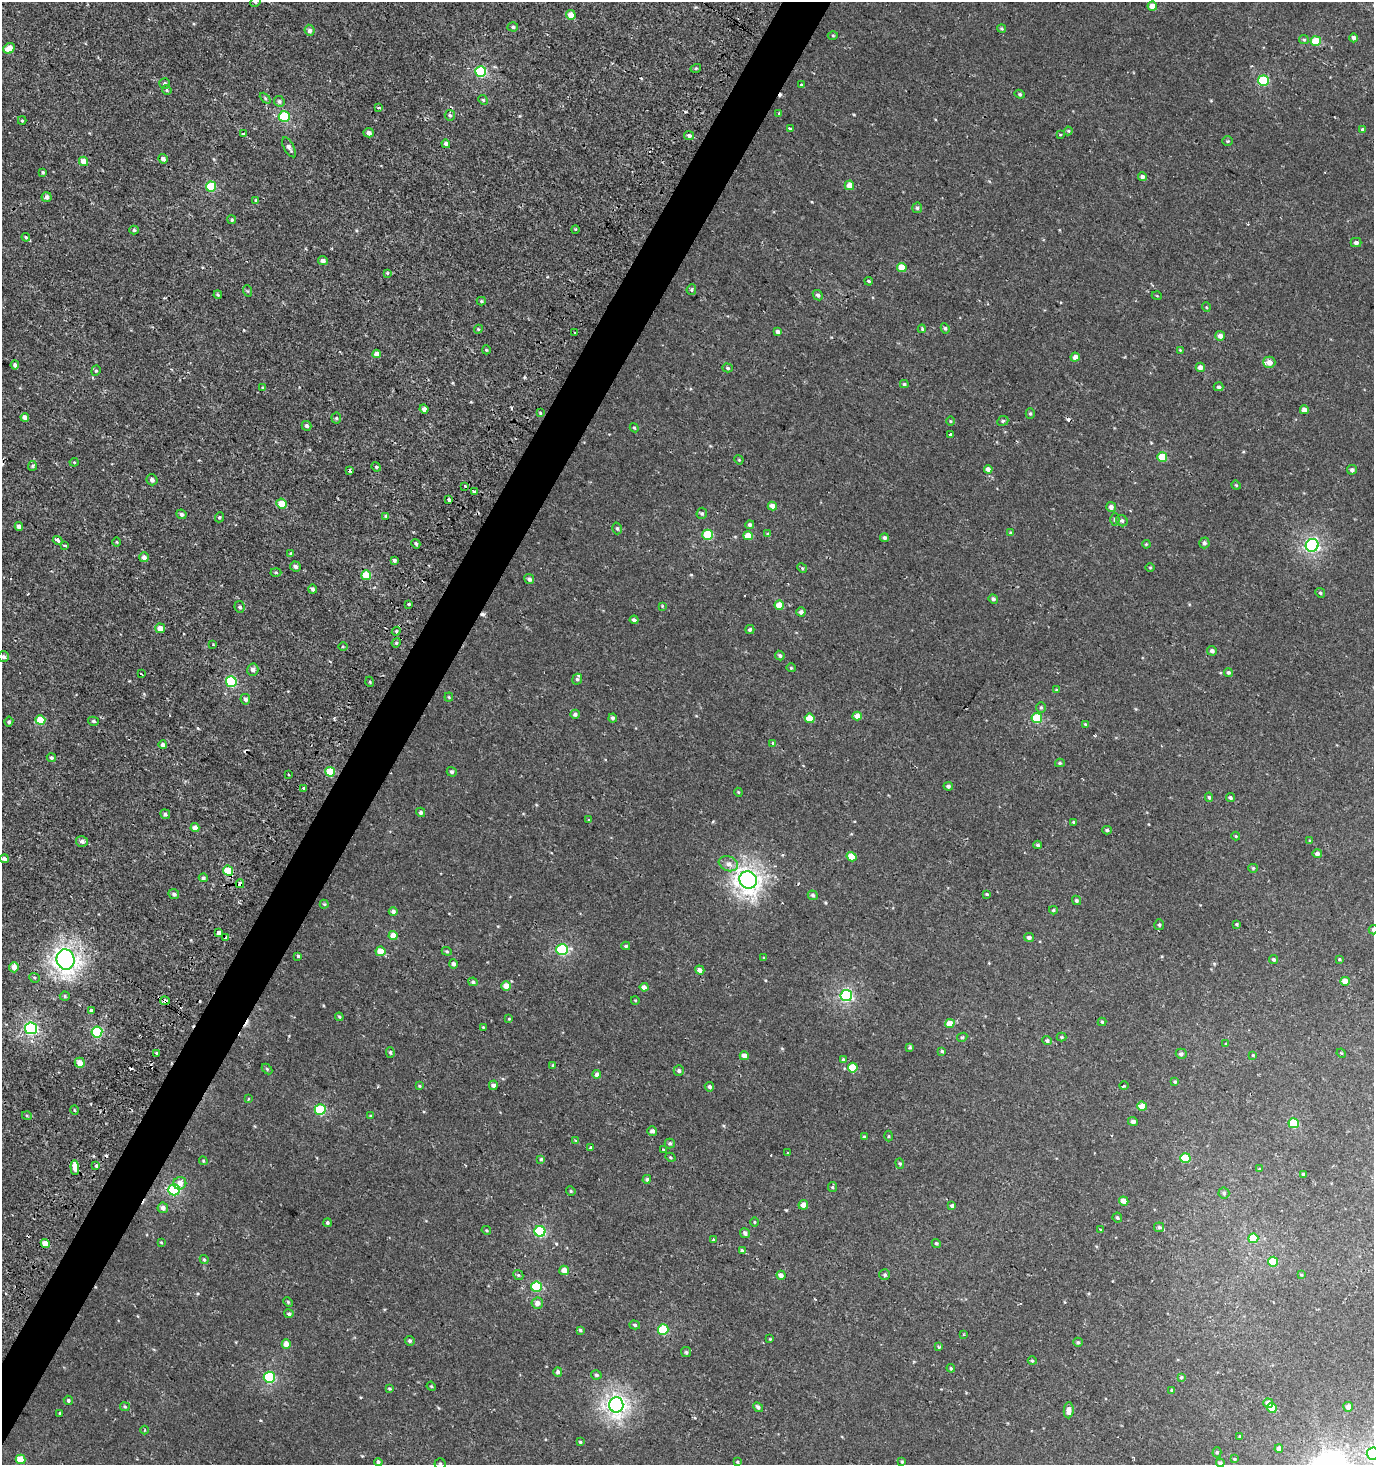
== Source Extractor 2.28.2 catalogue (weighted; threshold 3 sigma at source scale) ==
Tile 7 of 4 x 4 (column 3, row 2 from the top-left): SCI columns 3041-4412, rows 2929-4391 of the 5973 x 5886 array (HDU 1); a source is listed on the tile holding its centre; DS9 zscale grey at full resolution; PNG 1376 x 1467 px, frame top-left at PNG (2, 2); each listed source drawn as its Kron ellipse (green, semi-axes under 4 px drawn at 4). Shown black and unused: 3% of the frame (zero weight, under 2 of 3 exposures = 2% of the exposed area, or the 3 px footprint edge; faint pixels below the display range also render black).
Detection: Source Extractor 2.28.2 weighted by HDU 2 'WHT'; one run over the whole footprint, this tile lists its part. Background 6.87e-04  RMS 0.0025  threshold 0.0115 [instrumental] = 3 sigma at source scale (4.5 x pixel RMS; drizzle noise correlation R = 1.50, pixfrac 1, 0.0396/0.0396 arcsec/px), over >= 5 px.
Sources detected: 392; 17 cosmic-ray / hot-pixel residue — neither listed nor drawn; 2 inside a brighter listed object's ellipse — not listed separately; the other 373 listed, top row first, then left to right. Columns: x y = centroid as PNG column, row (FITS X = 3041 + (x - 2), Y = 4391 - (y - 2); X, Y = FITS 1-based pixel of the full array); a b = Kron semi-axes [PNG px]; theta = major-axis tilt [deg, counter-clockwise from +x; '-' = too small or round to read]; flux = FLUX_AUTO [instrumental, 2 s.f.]
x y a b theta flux
256 2 6 5 - 0.35
1152 6 5 4 - 1.9
571 15 5 5 - 2.9
513 27 5 4 - 0.39
1002 29 4 4 - 0.34
309 30 5 5 - 0.81
833 35 5 3 - 0.25
1353 38 4 4 - 0.73
1304 40 5 4 - 0.33
1316 41 5 5 - 6.9
9 48 6 5 - 3.1
696 68 5 3 - 0.25
481 71 5 5 - 20
1263 81 5 5 - 15
165 83 5 5 - 0.4
801 85 3 2 - 0.2
167 90 5 4 - 0.32
1020 94 5 4 - 0.35
265 98 6 4 -46 0.39
483 100 5 4 - 0.32
279 101 6 5 - 0.58
379 108 4 3 - 0.31
778 113 3 2 - 0.27
450 115 5 5 - 0.49
284 116 5 5 - 15
22 121 4 4 - 0.31
790 129 3 3 - 0.37
1363 130 4 3 - 1.3
1068 131 4 4 - 0.24
369 133 5 4 - 1
244 134 3 3 - 1.2
689 135 5 4 - 0.72
1060 135 4 2 - 0.22
1228 141 5 4 - 0.33
446 144 4 4 - 0.96
289 147 11 5 -61 0.88
163 159 5 4 - 0.8
83 161 5 4 - 2.4
43 172 4 3 - 0.33
1142 177 4 4 - 0.74
849 185 5 4 - 2.1
211 187 5 5 - 11
46 197 5 4 - 0.79
256 200 4 3 - 0.28
917 208 5 5 - 0.53
232 220 4 4 - 0.42
575 229 4 3 - 0.24
134 230 5 4 - 0.45
26 237 4 3 - 0.25
1356 242 5 4 - 0.72
323 261 5 4 - 0.86
902 268 5 4 - 3.6
387 273 3 3 - 0.4
869 281 4 3 - 0.35
691 290 5 4 - 0.34
248 291 6 3 -70 0.3
218 295 4 3 - 0.31
818 295 6 4 -43 0.55
1157 296 5 3 - 0.2
481 301 4 4 - 0.35
1206 307 5 3 - 0.21
945 328 5 4 - 0.41
478 329 4 4 - 0.3
922 329 4 3 - 0.27
778 332 4 3 - 0.84
575 333 3 3 - 0.62
1220 336 5 5 - 1.1
486 350 4 4 - 0.25
1180 350 4 4 - 0.2
377 354 4 4 - 1.7
1075 357 4 4 - 1.4
1269 362 6 6 - 1.7
15 365 4 4 - 0.71
1200 367 5 4 - 1.4
728 368 5 4 - 0.4
96 371 5 4 - 0.36
904 384 4 3 - 0.36
1219 387 5 4 - 0.5
263 388 4 3 - 0.37
424 409 4 4 - 1.2
1304 410 4 4 - 1.3
540 413 4 3 - 0.26
1030 414 5 4 - 0.4
25 417 4 4 - 1.5
336 418 5 5 - 0.35
950 421 4 3 - 0.22
1003 421 6 4 24 0.42
307 426 5 4 - 0.54
634 428 4 4 - 0.29
950 435 3 3 - 0.35
1162 457 5 4 - 5.7
739 460 4 3 - 0.23
74 462 4 4 - 0.28
32 466 5 4 - 0.3
376 467 5 4 - 0.34
988 469 4 4 - 1.2
350 470 4 3 - 0.61
1352 470 5 4 - 0.7
152 480 6 5 - 0.86
1236 485 5 4 - 0.26
465 486 3 3 - 0.74
474 491 3 3 - 1.4
448 499 4 3 - 0.61
281 504 5 4 - 3.7
772 506 4 4 - 1.7
1111 507 5 5 - 1
702 513 5 5 - 0.49
181 514 5 4 - 0.64
386 516 4 4 - 0.37
219 517 5 4 - 0.32
1115 519 6 4 -89 0.42
1122 521 6 5 - 0.54
750 525 4 4 - 0.55
19 526 4 4 - 0.94
617 528 6 4 -74 0.39
1011 533 4 3 - 0.39
768 534 4 4 - 0.35
708 535 5 5 - 10
748 536 5 4 - 3.2
884 538 4 4 - 0.64
58 541 5 3 - 2.7
117 542 4 3 - 0.23
1204 543 5 5 - 0.59
416 544 5 4 - 0.43
1146 544 4 3 - 0.27
1312 545 6 6 - 42
65 546 4 3 - 0.66
291 554 4 4 - 0.34
144 557 5 4 - 1.2
394 560 4 3 - 0.53
295 566 5 5 - 0.68
1150 567 4 3 - 0.2
802 568 5 4 - 0.3
276 572 5 3 - 0.29
366 575 5 5 - 4.6
529 579 5 4 - 0.76
313 589 4 3 - 0.65
1320 593 5 4 - 0.38
993 599 5 4 - 0.56
409 604 3 3 - 0.44
779 605 4 4 - 3.1
662 606 4 4 - 0.23
240 607 6 5 - 0.65
801 612 4 4 - 0.88
634 620 4 3 - 0.63
160 628 5 5 - 2.3
750 630 4 4 - 0.43
396 631 4 4 - 0.32
396 643 5 3 - 0.28
213 645 4 2 - 0.2
343 646 4 3 - 0.21
1212 651 5 4 - 0.75
780 656 5 4 - 0.43
3 657 5 5 - 0.55
791 668 4 4 - 0.26
253 670 6 5 - 0.89
1228 672 4 4 - 0.51
141 674 3 2 - 0.38
577 679 5 4 - 0.41
231 682 5 5 - 17
370 682 5 3 - 0.25
1057 690 3 3 - 1.1
449 697 4 4 - 0.25
245 699 5 5 - 0.78
1041 707 5 4 - 0.36
575 714 5 4 - 0.71
857 716 4 4 - 1.9
613 718 4 4 - 0.59
810 718 5 4 - 4.4
1037 718 5 5 - 10
40 720 5 5 - 6.9
93 721 5 4 - 0.44
9 722 5 4 - 0.48
1085 724 4 3 - 0.27
773 743 4 4 - 0.23
163 745 4 4 - 0.78
51 757 5 4 - 0.44
1060 763 5 4 - 0.37
330 772 5 5 - 8.3
452 772 5 4 - 0.46
288 774 2 2 - 0.27
948 786 5 4 - 0.53
303 788 3 3 - 1.4
738 792 4 3 - 0.24
1209 797 5 4 - 0.41
1230 798 4 3 - 0.5
421 812 5 4 - 0.54
165 814 5 4 - 0.5
589 820 3 2 - 0.31
1074 822 4 4 - 0.4
195 828 4 4 - 1.3
1107 830 5 4 - 0.4
1236 836 4 4 - 0.25
82 841 6 5 - 0.76
1310 841 4 4 - 0.26
1038 845 4 4 - 0.51
1317 854 4 4 - 1
852 857 5 4 - 3.6
4 859 4 4 - 0.72
728 864 10 7 -20 1.4
1253 868 5 4 - 0.28
228 871 5 5 - 6.8
203 878 4 4 - 0.54
748 880 9 8 - 110
240 884 4 4 - 2
174 894 5 5 - 0.59
987 894 4 3 - 0.29
813 895 5 4 - 0.5
1076 900 5 4 - 0.45
324 904 4 4 - 0.32
1053 910 4 4 - 0.36
393 911 4 4 - 0.82
1237 924 3 3 - 0.34
1159 925 5 5 - 0.44
1373 930 5 4 - 0.41
219 933 4 3 - 12
393 936 4 4 - 2.7
1029 937 5 4 - 0.72
225 938 4 3 - 8.4
626 946 4 4 - 0.34
562 949 6 5 - 21
380 951 5 5 - 2.7
447 951 5 4 - 0.29
298 956 3 3 - 1.7
764 958 4 3 - 0.26
66 959 10 9 - 120
1274 959 4 3 - 0.45
1339 959 4 3 - 0.28
453 964 5 4 - 0.74
14 967 5 4 - 1.9
700 970 5 4 - 1
34 978 5 5 - 0.37
1345 981 4 4 - 2.2
473 982 5 3 - 0.54
506 986 4 4 - 2.4
644 987 4 4 - 1.1
846 995 6 5 - 30
65 996 5 4 - 0.37
635 1000 4 3 - 0.19
165 1001 5 4 - 0.82
91 1010 4 3 - 0.93
339 1017 4 3 - 0.27
509 1019 4 2 - 0.18
1102 1022 4 4 - 0.34
950 1023 5 4 - 3.3
483 1027 3 3 - 0.2
31 1028 6 6 - 37
97 1032 5 5 - 19
962 1037 5 4 - 0.33
1062 1037 5 4 - 0.3
1047 1040 5 4 - 0.56
1226 1044 3 3 - 0.24
910 1047 4 3 - 0.35
942 1051 4 4 - 0.38
390 1052 5 4 - 0.36
156 1053 3 3 - 0.96
1341 1053 5 4 - 0.27
1181 1054 5 5 - 0.7
1253 1055 4 3 - 0.21
744 1056 4 4 - 1.4
843 1060 4 4 - 0.42
80 1063 5 5 - 2
553 1065 4 3 - 0.27
853 1068 5 5 - 6.1
267 1069 6 4 -46 0.32
679 1071 5 5 - 0.53
597 1074 4 4 - 1.3
1175 1082 4 3 - 0.35
493 1085 5 4 - 0.73
419 1086 4 3 - 0.25
1124 1086 4 3 - 0.31
709 1087 5 4 - 0.56
249 1099 3 2 - 0.36
1142 1106 5 4 - 2.9
74 1110 5 3 - 0.22
320 1110 5 5 - 13
27 1116 5 3 - 0.24
371 1116 3 3 - 0.38
1133 1121 5 4 - 0.74
1294 1123 5 5 - 9.2
652 1131 5 4 - 0.8
888 1136 5 3 - 0.24
864 1137 4 4 - 0.34
575 1140 4 2 - 0.22
670 1143 5 5 - 0.46
591 1147 3 3 - 0.27
664 1149 3 2 - 0.45
788 1153 3 3 - 1.4
670 1157 5 3 - 0.27
1185 1158 5 5 - 8.2
541 1159 4 4 - 0.3
203 1161 4 4 - 0.31
900 1163 5 4 - 0.34
96 1166 3 3 - 1.1
75 1168 7 4 -86 6.1
1259 1169 4 4 - 0.2
1304 1175 4 4 - 0.97
647 1179 4 4 - 0.42
180 1183 6 6 - 1.9
832 1187 5 4 - 0.34
174 1190 6 5 - 21
571 1191 5 4 - 0.3
1224 1193 5 5 - 0.47
1124 1201 5 4 - 2
803 1205 5 4 - 1.4
952 1206 4 4 - 0.49
163 1208 5 5 - 1.1
1117 1218 5 4 - 0.4
754 1222 4 3 - 0.22
327 1223 4 4 - 0.41
1159 1227 5 4 - 0.34
1100 1229 4 2 - 0.21
486 1230 5 3 - 0.27
540 1231 5 5 - 20
745 1233 5 4 - 0.64
1253 1238 5 5 - 7.5
713 1240 3 3 - 0.56
161 1242 3 3 - 0.24
45 1243 4 4 - 2.9
936 1243 5 4 - 0.37
742 1251 4 3 - 7.8
204 1260 4 3 - 0.35
1273 1262 5 5 - 7
564 1270 5 4 - 2.1
518 1275 5 4 - 0.36
781 1275 4 4 - 1.2
885 1275 5 5 - 0.46
1301 1275 4 3 - 0.26
536 1287 5 5 - 12
288 1302 5 3 - 0.26
537 1303 6 5 - 1.4
289 1314 4 4 - 0.54
635 1325 5 4 - 0.37
663 1329 5 5 - 12
580 1330 4 4 - 0.39
963 1334 3 3 - 0.3
770 1339 3 2 - 0.2
410 1341 5 4 - 0.48
1078 1342 4 4 - 0.43
286 1344 4 4 - 2.1
939 1347 3 3 - 0.55
686 1352 5 5 - 0.4
1032 1361 4 4 - 0.27
951 1368 4 3 - 0.3
558 1372 5 4 - 0.62
596 1375 5 4 - 0.5
269 1377 5 5 - 22
1181 1377 4 4 - 0.34
431 1386 5 3 - 0.23
389 1389 4 3 - 0.32
1172 1390 4 4 - 0.4
68 1400 5 4 - 0.45
1268 1403 5 4 - 1.5
616 1405 7 7 - 84
125 1407 5 4 - 0.31
758 1407 6 4 -43 0.59
1348 1407 5 5 - 1.5
1272 1408 5 4 - 3
1069 1410 8 5 86 1.7
60 1413 3 3 - 0.28
145 1430 4 3 - 0.23
1240 1437 3 3 - 0.47
580 1442 3 3 - 0.3
1279 1448 4 4 - 1.1
1217 1452 5 4 - 0.39
1373 1454 6 6 - 38
21 1459 5 4 - 4.3
1235 1459 4 3 - 0.24
902 1461 4 3 - 0.28
378 1462 4 4 - 0.63
737 1462 4 3 - 0.26
1220 1463 4 4 - 0.61
440 1464 5 5 - 0.46
Overlapping masked pixels (flux is a lower limit): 5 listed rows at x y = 228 871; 240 884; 225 938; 165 1001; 75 1168
Isophote crosses this tile's border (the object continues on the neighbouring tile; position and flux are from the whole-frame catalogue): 5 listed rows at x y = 256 2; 1373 930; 1373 1454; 1220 1463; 440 1464